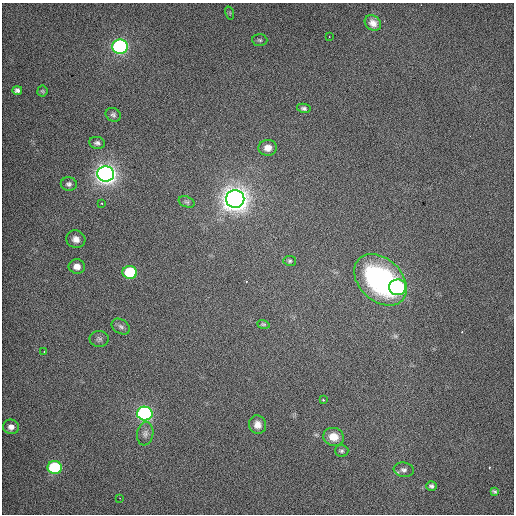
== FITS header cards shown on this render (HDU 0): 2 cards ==
NAXIS1  =                  512 / Axis length
NAXIS2  =                  512 / Axis length

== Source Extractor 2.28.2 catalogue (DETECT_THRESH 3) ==
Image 512 x 512 px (HDU 0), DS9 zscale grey, 1 PNG px = 1 image px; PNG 516 x 516 px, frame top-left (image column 1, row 512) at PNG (2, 3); each listed source drawn as its Kron ellipse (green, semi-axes under 4 px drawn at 4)
Background 511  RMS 2.9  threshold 8.58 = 3 sigma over >= 5 px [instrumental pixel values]
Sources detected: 38; all 38 listed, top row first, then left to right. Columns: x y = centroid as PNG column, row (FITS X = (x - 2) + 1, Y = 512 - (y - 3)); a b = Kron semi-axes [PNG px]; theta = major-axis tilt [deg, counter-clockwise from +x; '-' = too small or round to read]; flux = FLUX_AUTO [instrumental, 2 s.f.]
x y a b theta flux
230 13 7 4 -73 310
373 23 9 7 -39 1100
329 37 2 2 - 130
260 40 7 5 -3 420
120 47 8 7 - 60000
17 90 5 4 - 500
42 91 5 5 - 230
304 108 7 4 -11 420
113 115 8 6 -30 490
97 143 8 6 -11 530
268 148 9 8 - 1400
106 174 8 7 - 160000
69 184 8 7 - 560
235 199 9 9 - 260000
187 202 8 5 -19 430
102 203 2 2 - 120
76 239 9 8 - 1200
290 261 6 5 - 340
77 267 8 7 - 1500
130 272 7 6 - 13000
380 280 30 21 -43 33000
398 287 8 8 - 32000
263 324 6 4 -17 260
121 327 10 7 -33 670
99 339 9 8 - 630
44 352 4 2 - 110
323 400 3 3 - 300
145 414 8 7 - 53000
258 425 9 8 - 1300
11 427 8 7 - 1000
145 434 12 8 81 890
334 437 10 9 - 2500
342 451 7 6 - 370
55 468 7 6 - 21000
404 470 10 7 -9 780
431 486 5 4 - 430
495 492 4 3 - 220
120 498 2 2 - 100